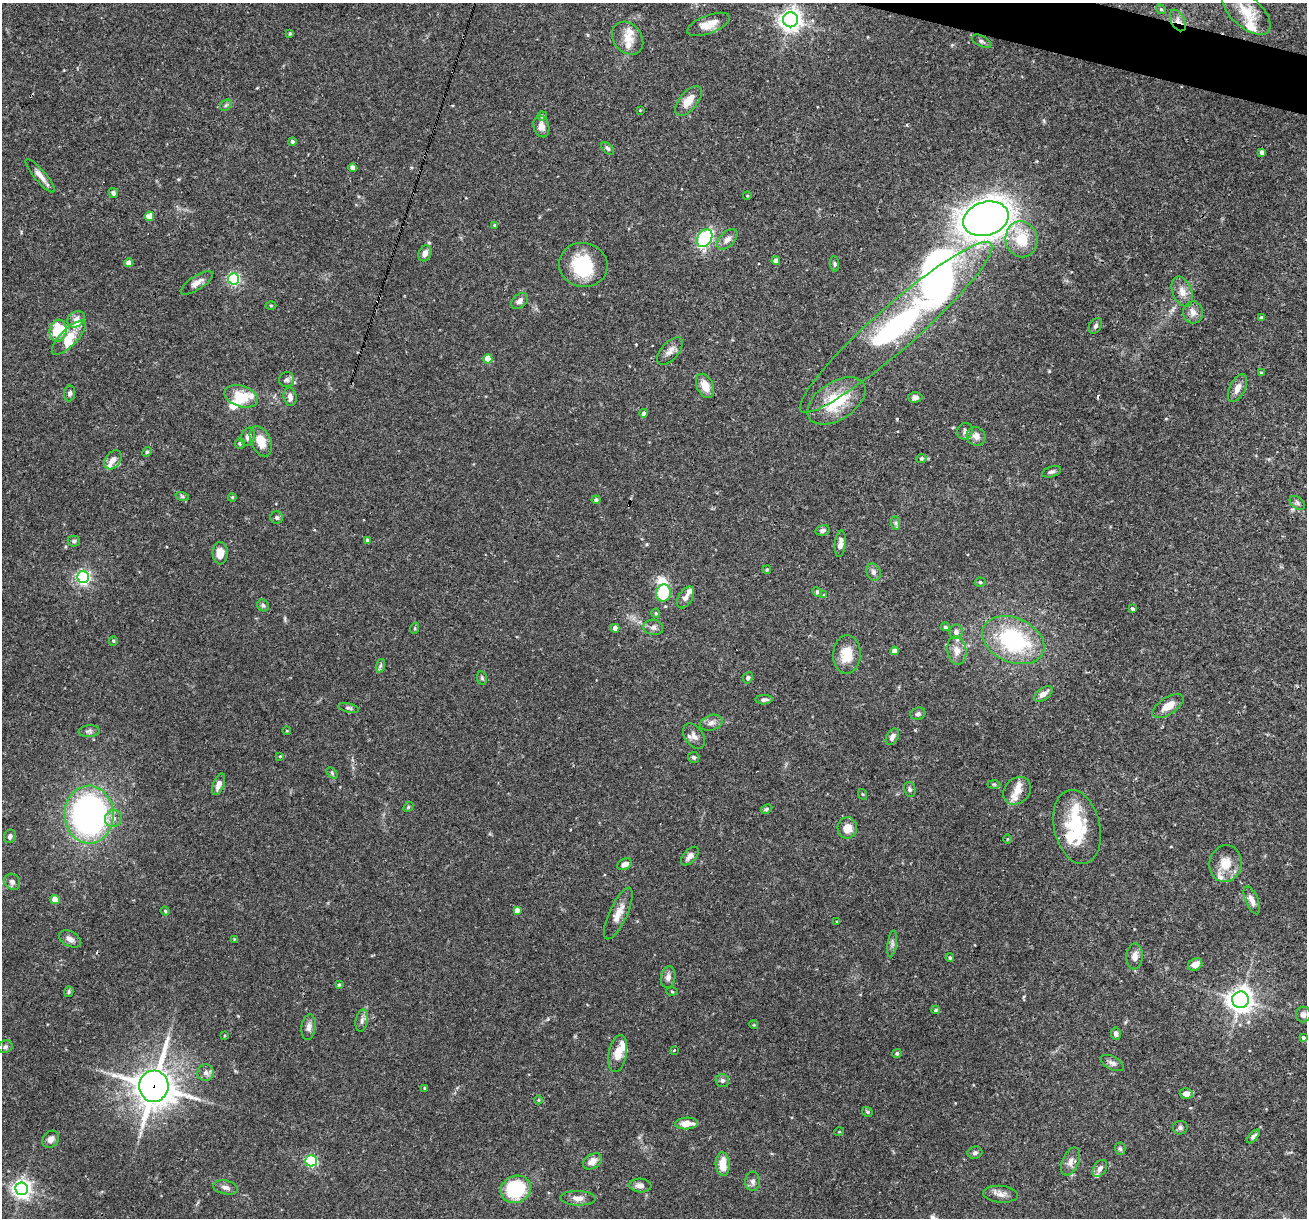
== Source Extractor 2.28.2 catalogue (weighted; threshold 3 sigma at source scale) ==
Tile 10 of 4 x 4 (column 2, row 3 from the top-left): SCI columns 1306-2610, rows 1467-2682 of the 5220 x 5238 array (HDU 1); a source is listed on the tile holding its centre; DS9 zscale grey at full resolution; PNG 1309 x 1220 px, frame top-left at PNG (2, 3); each listed source drawn as its Kron ellipse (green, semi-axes under 4 px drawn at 4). Shown black and unused: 1% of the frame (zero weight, under 3 of 4 exposures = <1% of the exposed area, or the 3 px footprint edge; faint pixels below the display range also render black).
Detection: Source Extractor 2.28.2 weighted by HDU 2 'WHT'; one run over the whole footprint, this tile lists its part. Background 0.0759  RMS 0.0036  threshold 0.016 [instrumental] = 3 sigma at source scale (4.5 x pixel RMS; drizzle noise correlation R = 1.50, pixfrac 1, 0.05/0.05 arcsec/px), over >= 5 px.
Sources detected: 210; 6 inside a brighter object's white glare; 3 cosmic-ray / hot-pixel residue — neither listed nor drawn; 16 inside a brighter listed object's ellipse — not listed separately; the other 185 listed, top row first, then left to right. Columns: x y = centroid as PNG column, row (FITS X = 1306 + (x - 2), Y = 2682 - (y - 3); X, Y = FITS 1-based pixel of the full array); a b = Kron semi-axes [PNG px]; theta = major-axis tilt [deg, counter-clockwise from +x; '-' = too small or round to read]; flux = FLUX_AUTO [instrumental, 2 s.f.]
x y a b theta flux
1161 9 5 4 - 0.46
1246 12 30 15 -42 10
791 20 7 7 - 220
1178 20 11 7 -64 1.9
708 24 22 9 20 4.6
290 33 4 3 - 0.49
628 38 18 14 -52 4.6
982 41 10 5 -27 0.84
688 101 18 9 51 4.9
226 105 6 5 - 0.59
640 110 2 2 - 0.25
542 116 4 4 - 0.98
541 126 11 7 -74 2.3
292 141 4 4 - 0.75
608 148 8 4 -44 0.75
1262 152 4 4 - 1.3
353 168 4 4 - 2.5
40 176 21 5 -49 2.7
113 193 5 4 - 0.97
747 196 4 3 - 0.29
149 216 5 4 - 6.9
986 219 23 16 17 360
495 225 3 3 - 0.64
705 238 9 7 59 31
727 239 12 7 44 2.1
1021 239 18 16 -79 10
425 253 8 6 63 2
776 261 4 4 - 2.4
129 263 4 4 - 2.7
835 264 8 4 -85 0.63
583 265 24 22 -12 18
233 279 5 5 - 56
197 283 18 7 33 2.6
1182 292 16 9 -67 3.1
520 301 9 6 38 1.6
271 305 5 3 - 0.34
1193 312 11 10 - 2.3
1262 318 4 3 - 0.91
76 319 9 7 38 2
1095 326 8 6 58 0.94
896 327 127 21 41 110
58 331 11 8 81 11
69 338 22 8 45 5.2
670 351 16 8 49 2.3
488 359 4 4 - 7.2
1261 373 4 3 - 0.38
287 379 7 7 - 1.2
705 386 13 8 -65 4.4
1237 388 15 7 64 2.6
70 393 8 5 82 1
241 396 17 10 -18 9.1
290 397 9 6 -80 1.7
915 397 7 5 2 1.3
836 401 32 19 33 17
644 413 4 4 - 0.97
965 431 8 7 - 1.3
976 436 10 9 - 2.5
248 437 9 7 73 1.8
261 441 16 10 -65 5.3
240 443 5 5 - 0.76
147 452 5 4 - 0.43
921 458 5 5 - 0.63
113 460 10 7 52 2.2
1052 472 10 5 19 0.98
182 496 7 4 -18 0.53
232 497 4 3 - 0.36
596 500 4 4 - 0.88
1297 503 8 5 -37 0.92
277 517 6 6 - 0.72
896 523 7 4 -89 0.66
823 530 7 5 11 1.1
368 540 4 4 - 0.96
74 541 6 5 - 0.73
840 544 13 5 85 2.2
220 553 11 7 -89 4.1
767 570 4 3 - 0.45
873 572 9 7 -70 1.3
83 577 6 6 - 86
980 582 5 4 - 0.54
817 592 5 4 - 0.56
663 593 9 7 75 14
824 595 4 3 - 0.42
686 597 12 7 58 1.6
263 605 6 5 - 0.68
1132 609 4 3 - 0.64
656 613 4 4 - 0.38
653 627 10 7 -9 1.4
945 627 4 4 - 0.65
415 628 6 3 72 0.4
615 628 4 4 - 2.2
956 632 7 6 - 1.4
1013 640 32 22 -24 39
113 641 5 4 - 0.39
957 650 14 9 -82 3.1
895 651 4 4 - 2.3
847 655 19 14 89 7.4
380 666 7 4 71 0.74
482 678 7 5 -78 0.55
748 678 6 5 - 0.71
1043 694 11 5 36 2.4
764 700 8 4 2 1.1
1168 706 18 8 33 4.1
349 708 10 4 -13 0.75
918 714 7 6 - 0.93
711 723 11 7 17 1.7
89 731 10 6 5 1
287 731 4 3 - 0.28
694 736 14 9 -56 2.1
892 737 9 5 60 1.5
280 757 3 3 - 0.43
694 757 5 5 - 0.72
332 773 7 4 -46 0.61
219 784 11 5 69 2.6
994 784 6 4 -1 0.46
910 789 8 5 -75 0.88
1017 791 15 12 46 3.4
862 794 5 3 - 0.33
408 807 6 4 48 0.48
766 809 6 4 27 0.59
89 815 29 24 -89 110
113 818 9 8 - 2.2
1077 827 38 23 -77 20
847 828 10 9 - 4.3
10 836 7 6 - 1.1
1008 839 5 3 - 0.31
690 856 11 6 48 1.5
1225 863 18 16 83 6.1
625 864 8 5 25 2
12 882 8 7 - 1.4
55 900 4 4 - 7.1
1252 900 15 6 -68 2.2
517 910 4 4 - 2.2
165 911 4 4 - 0.39
618 913 28 9 65 4.3
837 922 3 3 - 0.3
70 939 12 7 -28 1.7
234 939 3 3 - 0.26
892 944 13 4 83 1.1
1135 956 13 8 87 2.2
950 958 4 3 - 0.53
1195 964 7 6 - 3.2
668 977 11 7 80 1.7
339 985 4 3 - 0.37
672 991 5 3 - 0.36
69 992 5 4 - 0.58
1241 1000 8 8 - 300
936 1010 4 3 - 0.41
1303 1014 8 7 - 1.7
362 1020 11 6 77 1.4
754 1025 4 3 - 0.35
309 1027 13 7 82 1.7
1116 1034 6 5 - 1.1
224 1036 3 2 - 0.29
1303 1037 3 3 - 0.94
5 1047 7 6 - 0.89
674 1050 3 3 - 0.62
618 1053 19 9 79 4.8
897 1053 5 4 - 0.69
1112 1063 12 6 -27 1.3
206 1073 8 8 - 1.5
722 1080 6 6 - 0.93
154 1086 15 14 - 730
425 1088 3 3 - 0.48
1186 1094 6 5 - 2
538 1100 4 3 - 0.29
867 1112 5 4 - 0.47
687 1123 11 6 2 4.1
1180 1128 7 6 - 0.85
839 1132 5 3 - 0.25
1253 1136 8 4 48 0.91
51 1139 9 7 49 2
1120 1149 6 5 - 0.65
975 1153 7 6 - 0.85
311 1161 5 5 - 44
592 1161 10 7 32 2.8
1070 1162 15 8 66 2.3
723 1164 12 7 -87 5.7
1100 1168 9 6 56 1.5
753 1181 9 7 -89 1.3
640 1185 11 7 -4 1.8
225 1187 12 7 -11 1.4
22 1189 6 6 - 180
516 1189 15 13 27 25
1000 1194 17 8 -5 2.3
578 1198 18 7 -2 2.5
Overlapping masked pixels (flux is a lower limit): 4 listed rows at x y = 1178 20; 896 327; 836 401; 154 1086
Isophote crosses this tile's border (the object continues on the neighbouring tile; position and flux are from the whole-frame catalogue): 1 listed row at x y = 1246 12